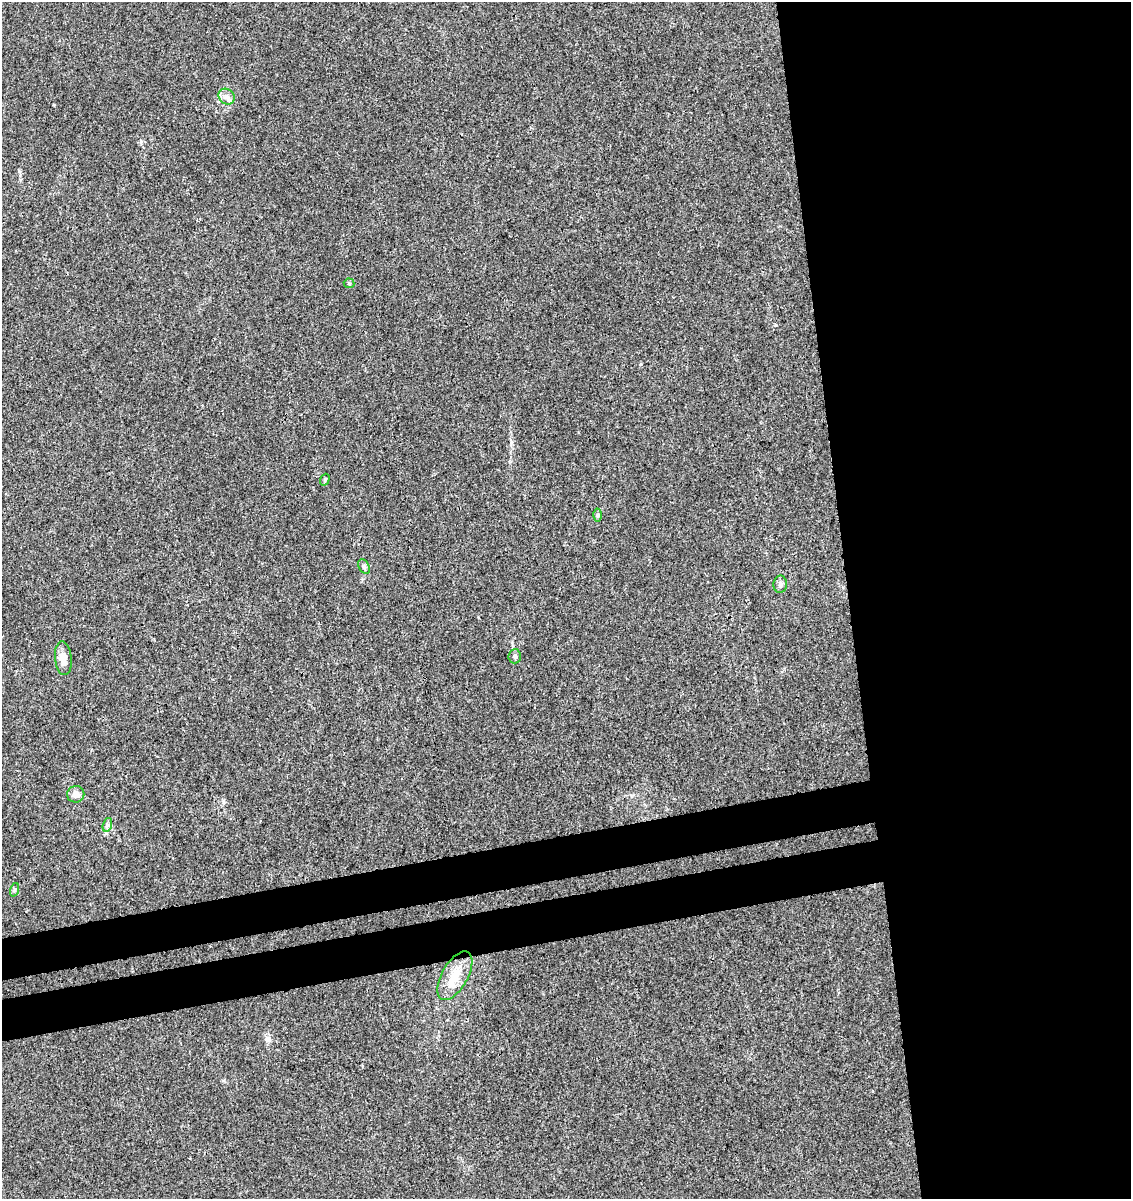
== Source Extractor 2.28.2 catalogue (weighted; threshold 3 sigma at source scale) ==
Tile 8 of 4 x 4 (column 4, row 2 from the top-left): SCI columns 3465-4593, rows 2454-3650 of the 4626 x 4904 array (HDU 1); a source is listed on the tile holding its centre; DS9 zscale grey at full resolution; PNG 1133 x 1201 px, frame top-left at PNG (2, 2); each listed source drawn as its Kron ellipse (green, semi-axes under 4 px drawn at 4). Shown black and unused: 30% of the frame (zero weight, under 3 of 4 exposures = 5% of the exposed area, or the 3 px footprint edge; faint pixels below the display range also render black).
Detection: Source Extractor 2.28.2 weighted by HDU 2 'WHT'; one run over the whole footprint, this tile lists its part. Background 0.00448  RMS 0.0026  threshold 0.0118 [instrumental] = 3 sigma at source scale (4.5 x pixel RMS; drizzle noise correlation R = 1.50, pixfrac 1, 0.0396/0.0396 arcsec/px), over >= 5 px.
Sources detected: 12; all 12 listed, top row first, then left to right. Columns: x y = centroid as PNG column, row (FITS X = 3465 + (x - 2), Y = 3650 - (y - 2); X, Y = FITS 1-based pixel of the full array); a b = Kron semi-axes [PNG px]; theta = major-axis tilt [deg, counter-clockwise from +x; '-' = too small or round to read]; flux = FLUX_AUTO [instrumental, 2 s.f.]
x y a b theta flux
227 97 9 7 -44 1.2
349 283 5 5 - 0.35
325 480 6 4 71 0.38
597 515 6 4 89 0.45
364 567 8 5 -63 0.57
780 584 9 6 87 0.76
515 656 7 6 - 0.65
63 658 17 8 -85 2.4
76 794 8 8 - 2
107 825 7 4 73 0.62
14 890 7 4 71 0.47
455 976 27 13 60 5.6
Unlisted compact peaks at least as high as the median listed source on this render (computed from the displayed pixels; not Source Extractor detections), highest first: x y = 776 325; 269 1038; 141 141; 511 442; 224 1081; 19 171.